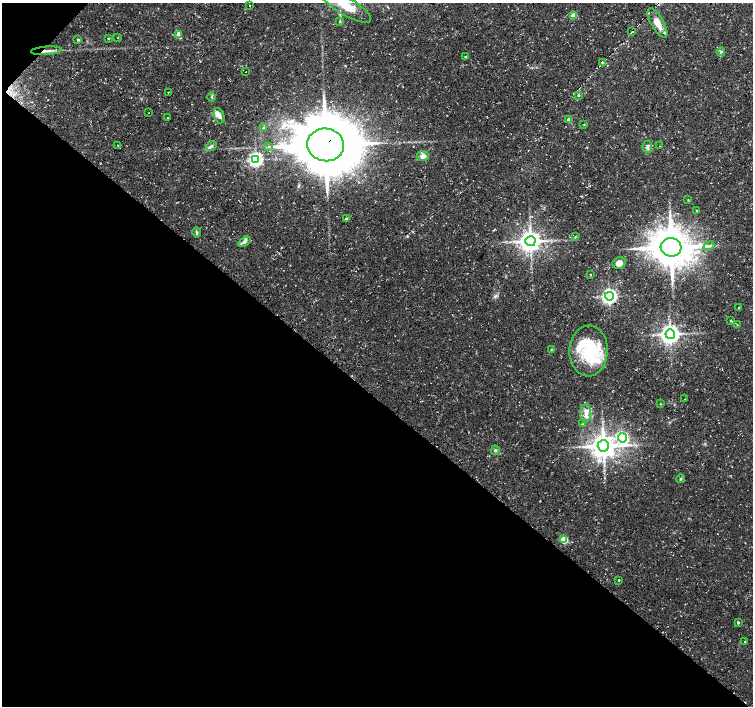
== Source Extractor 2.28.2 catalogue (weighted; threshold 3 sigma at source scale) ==
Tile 9 of 4 x 4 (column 1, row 3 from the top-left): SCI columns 1-1502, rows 1577-2983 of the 6017 x 6032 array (HDU 1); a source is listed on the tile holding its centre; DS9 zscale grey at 2 x 2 block average (1 PNG px = mean of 2 x 2 image px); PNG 755 x 708 px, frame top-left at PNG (2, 3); each listed source drawn as its Kron ellipse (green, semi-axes under 4 px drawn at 4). Shown black and unused: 45% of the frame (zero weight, under 3 of 4 exposures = <1% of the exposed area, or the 3 px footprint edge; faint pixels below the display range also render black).
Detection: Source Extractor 2.28.2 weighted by HDU 2 'WHT'; one run over the whole footprint, this tile lists its part. Background 0.0319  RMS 0.0029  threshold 0.013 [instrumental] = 3 sigma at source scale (4.5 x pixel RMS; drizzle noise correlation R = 1.50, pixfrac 1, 0.0396/0.0396 arcsec/px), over >= 5 px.
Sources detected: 70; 1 inside a brighter object's white glare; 1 cosmic-ray / hot-pixel residue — neither listed nor drawn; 6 inside a brighter listed object's ellipse — not listed separately; the other 62 listed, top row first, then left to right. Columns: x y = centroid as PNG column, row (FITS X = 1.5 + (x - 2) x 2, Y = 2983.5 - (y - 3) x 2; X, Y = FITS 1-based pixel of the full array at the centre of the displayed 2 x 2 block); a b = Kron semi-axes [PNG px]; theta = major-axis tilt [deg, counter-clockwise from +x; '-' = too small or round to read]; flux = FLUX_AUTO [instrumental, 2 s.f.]
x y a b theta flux
250 5 2 2 - 2.5
346 6 29 9 -31 15
573 16 3 3 - 11
340 21 3 2 - 0.52
657 23 16 6 -60 8.7
632 32 3 2 - 55
178 35 3 3 - 14
108 38 3 2 - 0.47
118 38 2 2 - 0.28
78 40 3 2 - 0.9
46 51 15 3 4 3
721 52 4 4 - 1.2
466 57 4 3 - 0.65
602 62 2 2 - 230
246 72 2 2 - 0.19
168 92 2 2 - 5
578 95 4 3 - 0.65
212 97 5 2 - 0.78
148 113 2 2 - 0.32
219 116 8 5 -70 3.3
167 117 2 2 - 0.32
569 120 3 3 - 3.4
584 124 3 2 - 0.35
264 128 3 3 - 2.6
118 145 2 2 - 1.1
326 145 18 16 -9 5500
211 146 6 4 40 1.6
268 146 3 2 - 0.52
659 146 2 2 - 0.23
647 147 6 5 - 2.1
423 156 6 5 - 4.3
256 160 4 4 - 210
688 200 3 2 - 0.4
697 211 3 2 - 0.62
346 219 2 2 - 1.3
197 232 5 3 - 0.99
575 237 3 3 - 0.56
530 241 5 5 - 680
244 242 7 4 32 2.1
709 246 5 2 - 1.2
671 247 10 9 - 2200
619 263 7 5 31 5
590 274 2 2 - 1.8
609 296 4 4 - 240
739 307 2 2 - 0.48
731 321 3 2 - 0.73
737 324 3 2 - 0.4
670 334 5 4 - 480
551 349 2 2 - 0.36
589 351 25 19 88 44
685 399 2 2 - 0.27
660 404 3 2 - 0.38
586 413 9 5 90 4.5
583 424 3 3 - 0.48
622 438 5 4 - 130
603 446 5 5 - 910
495 450 4 4 - 1.3
681 479 4 3 - 0.75
564 540 3 3 - 28
619 580 2 2 - 0.51
738 623 3 2 - 0.88
744 641 2 2 - 0.57
Overlapping masked pixels (flux is a lower limit): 3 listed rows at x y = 46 51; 602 62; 326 145
Isophote crosses this tile's border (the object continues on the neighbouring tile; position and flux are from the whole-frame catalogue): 1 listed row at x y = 346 6
Diffuse or blended objects may show on this block-average render without a row.